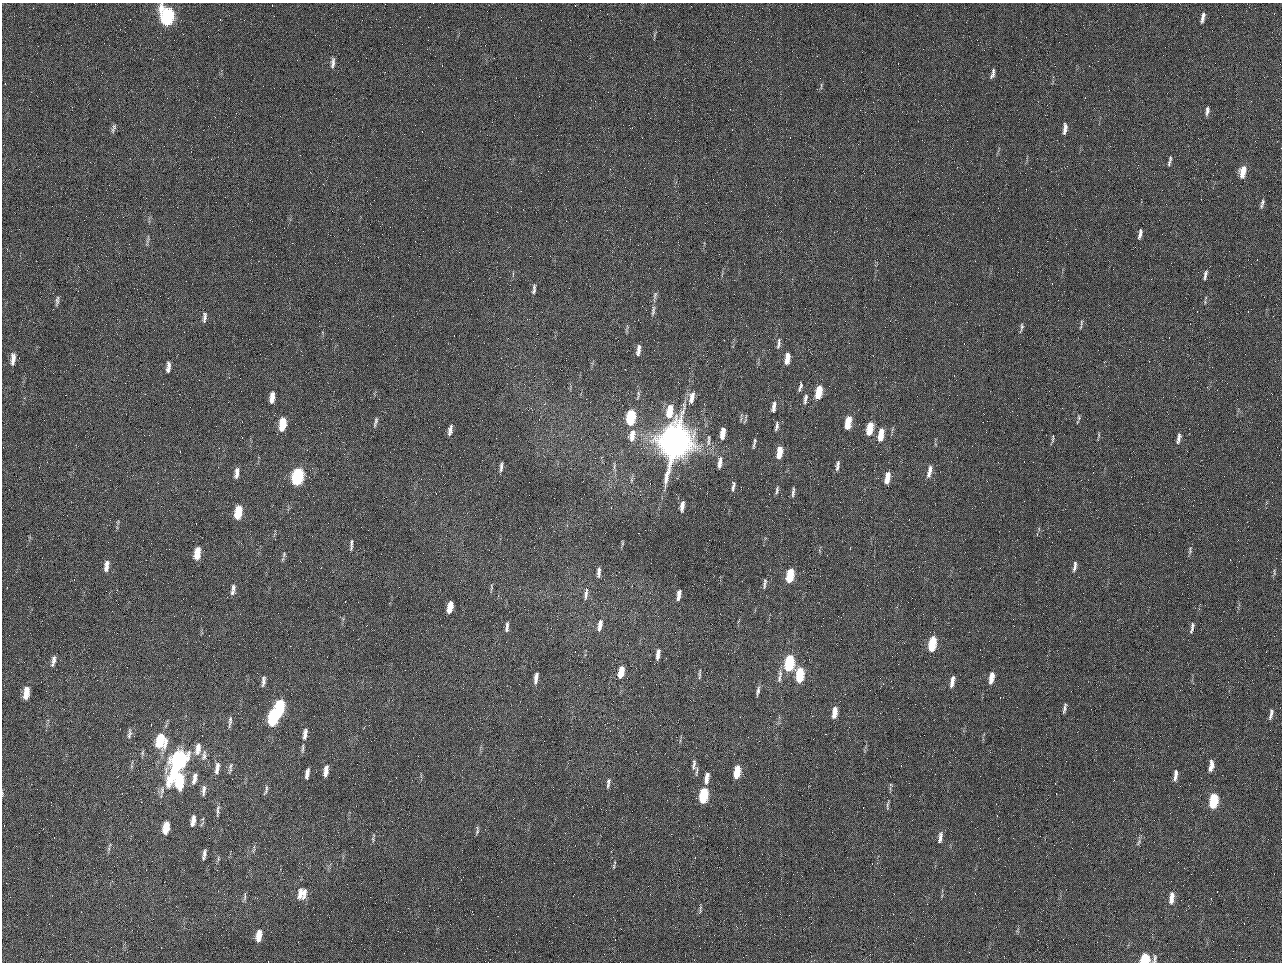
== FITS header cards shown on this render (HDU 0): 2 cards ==
NAXIS1  =                 1280 / length of data axis 1
NAXIS2  =                  960 / length of data axis 2

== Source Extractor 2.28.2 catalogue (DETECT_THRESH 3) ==
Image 1280 x 960 px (HDU 0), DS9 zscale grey, 1 PNG px = 1 image px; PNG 1284 x 964 px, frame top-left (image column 1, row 960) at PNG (2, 3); no overlay
Background 2570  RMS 180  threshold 554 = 3 sigma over >= 5 px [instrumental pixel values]
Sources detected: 153; all 153 listed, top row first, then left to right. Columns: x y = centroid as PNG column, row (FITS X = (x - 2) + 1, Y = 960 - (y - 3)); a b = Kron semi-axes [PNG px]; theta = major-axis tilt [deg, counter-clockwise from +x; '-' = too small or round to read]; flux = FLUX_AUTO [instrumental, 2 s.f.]
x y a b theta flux
167 17 13 8 -87 2.2e+06
1203 17 12 5 78 6.7e+04
984 50 2 2 - 6.4e+04
333 63 15 5 83 5.7e+04
993 74 11 4 77 4.4e+04
821 86 10 3 86 1.8e+04
1207 111 10 5 82 4.3e+04
113 128 13 5 71 3.3e+04
1065 129 14 5 81 7.0e+04
1170 158 8 4 -87 2.4e+04
1169 163 8 4 -90 2.4e+04
1243 172 12 6 79 1.7e+05
1262 203 11 4 73 3.4e+04
1140 234 12 4 79 5.0e+04
148 240 15 2 77 2.5e+04
1205 275 12 4 78 4.2e+04
534 289 12 4 84 3.8e+04
655 295 11 5 78 3.5e+04
57 301 13 4 82 3.4e+04
653 311 16 5 85 4.7e+04
204 317 13 5 85 4.5e+04
1081 322 11 4 86 2.5e+04
1021 327 15 4 78 3.5e+04
779 343 16 5 83 4.7e+04
638 350 11 4 83 6.6e+04
787 358 11 4 81 1.6e+05
13 359 15 6 84 8.4e+04
169 365 9 5 -85 4.5e+04
168 369 8 6 85 3.7e+04
800 387 11 4 74 3.1e+04
819 392 11 5 79 3.5e+05
272 397 11 5 84 1.1e+05
692 397 17 7 77 1.1e+05
805 399 13 5 78 4.3e+04
774 407 12 4 80 6.0e+04
669 411 14 6 81 3.0e+05
631 417 11 5 83 9.5e+05
1079 418 7 5 -84 2.4e+04
745 421 8 3 46 1.3e+04
375 422 12 4 74 3.2e+04
848 422 11 5 80 3.2e+05
283 424 12 6 83 3.3e+05
776 426 10 4 79 3.6e+04
870 429 11 5 80 3.5e+05
450 430 10 4 78 6.6e+04
986 432 2 2 - 7.9e+03
722 433 12 5 82 1.6e+05
881 434 12 5 80 2.4e+05
632 435 14 7 80 1.2e+05
1179 438 13 5 77 5.6e+04
1052 439 12 3 87 2.1e+04
675 442 23 17 74 1.2e+07
709 442 12 5 89 5.1e+04
754 443 10 2 77 2.8e+04
779 452 12 5 81 2.2e+05
720 463 14 5 82 7.7e+04
837 466 13 5 80 4.5e+04
501 467 10 3 85 4.2e+04
930 469 9 4 -87 5.1e+04
237 473 13 5 81 7.4e+04
929 474 13 6 87 6.8e+04
888 475 8 4 -79 8.6e+04
298 476 11 6 79 2.0e+06
887 479 10 4 -86 1.2e+05
733 486 13 4 82 3.8e+04
777 490 11 4 77 3.0e+04
793 492 12 4 83 3.6e+04
682 506 11 4 82 7.1e+04
238 512 11 5 81 4.6e+05
118 522 6 4 72 1.7e+04
622 543 6 4 89 1.4e+04
351 545 14 4 85 3.8e+04
1190 550 11 4 78 2.7e+04
197 553 12 6 82 2.2e+05
284 555 7 5 72 2.7e+04
106 566 14 6 81 8.7e+04
1075 566 13 4 80 4.7e+04
599 572 11 4 86 5.2e+04
1274 572 10 3 -86 1.9e+04
790 575 11 5 80 5.5e+05
764 584 16 5 79 4.1e+04
233 587 9 6 -87 3.9e+04
491 587 10 3 -85 1.9e+04
233 592 7 7 - 3.8e+04
586 594 17 4 83 5.1e+04
679 595 11 4 80 8.5e+04
450 607 11 5 77 2.0e+05
600 625 14 5 81 8.7e+04
1192 625 7 5 81 2.3e+04
507 627 12 4 83 4.6e+04
1192 630 9 4 68 3.1e+04
932 644 11 5 79 6.1e+05
658 654 11 4 82 7.4e+04
53 661 15 5 78 5.9e+04
789 663 11 5 83 1.4e+06
621 672 12 5 79 2.1e+05
699 674 15 3 87 2.6e+04
800 675 11 5 85 7.3e+05
780 676 22 6 82 7.8e+04
536 678 12 4 81 6.7e+04
991 678 12 5 80 1.5e+05
263 681 12 5 84 4.7e+04
952 682 14 4 78 8.6e+04
758 691 14 4 78 4.1e+04
26 693 12 6 83 1.7e+05
279 708 13 6 82 1.4e+06
1064 708 11 4 78 3.5e+04
834 712 12 5 82 1.5e+05
1271 714 15 5 78 5.2e+04
273 718 13 6 83 1.5e+06
230 722 13 4 83 3.8e+04
129 734 13 5 81 4.1e+04
305 734 14 5 83 7.0e+04
161 741 15 10 88 5.0e+05
303 748 12 4 88 2.8e+04
198 749 16 7 80 1.0e+05
204 756 15 6 82 5.9e+04
178 761 22 8 67 3.2e+06
694 764 18 6 84 6.3e+04
1211 766 14 6 82 1.0e+05
217 768 15 5 81 7.6e+04
230 768 13 4 76 3.2e+04
326 771 11 5 81 9.6e+04
737 772 11 5 81 3.2e+05
1176 773 9 6 -84 4.3e+04
307 774 10 4 81 6.5e+04
1175 777 10 5 78 5.2e+04
707 778 13 5 82 1.0e+05
194 779 13 5 79 7.7e+04
179 780 13 7 87 7.3e+05
608 783 14 5 83 4.1e+04
891 785 6 3 -19 1.5e+04
266 788 9 4 89 2.8e+04
204 790 14 5 82 5.4e+04
703 795 11 5 83 1.0e+06
1213 801 12 6 81 6.9e+05
887 805 14 3 85 2.5e+04
218 810 17 3 85 3.6e+04
193 821 11 4 82 9.0e+04
166 827 10 5 80 2.6e+05
477 830 12 4 82 2.7e+04
940 837 14 5 81 6.9e+04
373 839 8 3 -77 1.8e+04
1139 842 11 5 62 3.5e+04
204 854 9 3 79 4.7e+04
614 866 6 3 90 1.5e+04
302 894 16 12 74 1.8e+05
245 896 14 3 86 3.0e+04
1171 898 14 6 82 1.1e+05
700 909 12 3 81 2.2e+04
259 936 12 6 82 1.7e+05
1145 959 7 6 - 6.5e+05
1154 959 13 5 80 3.5e+04
At the frame edge (FLAGS 8, measured only in part): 3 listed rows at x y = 167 17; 1145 959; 1154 959